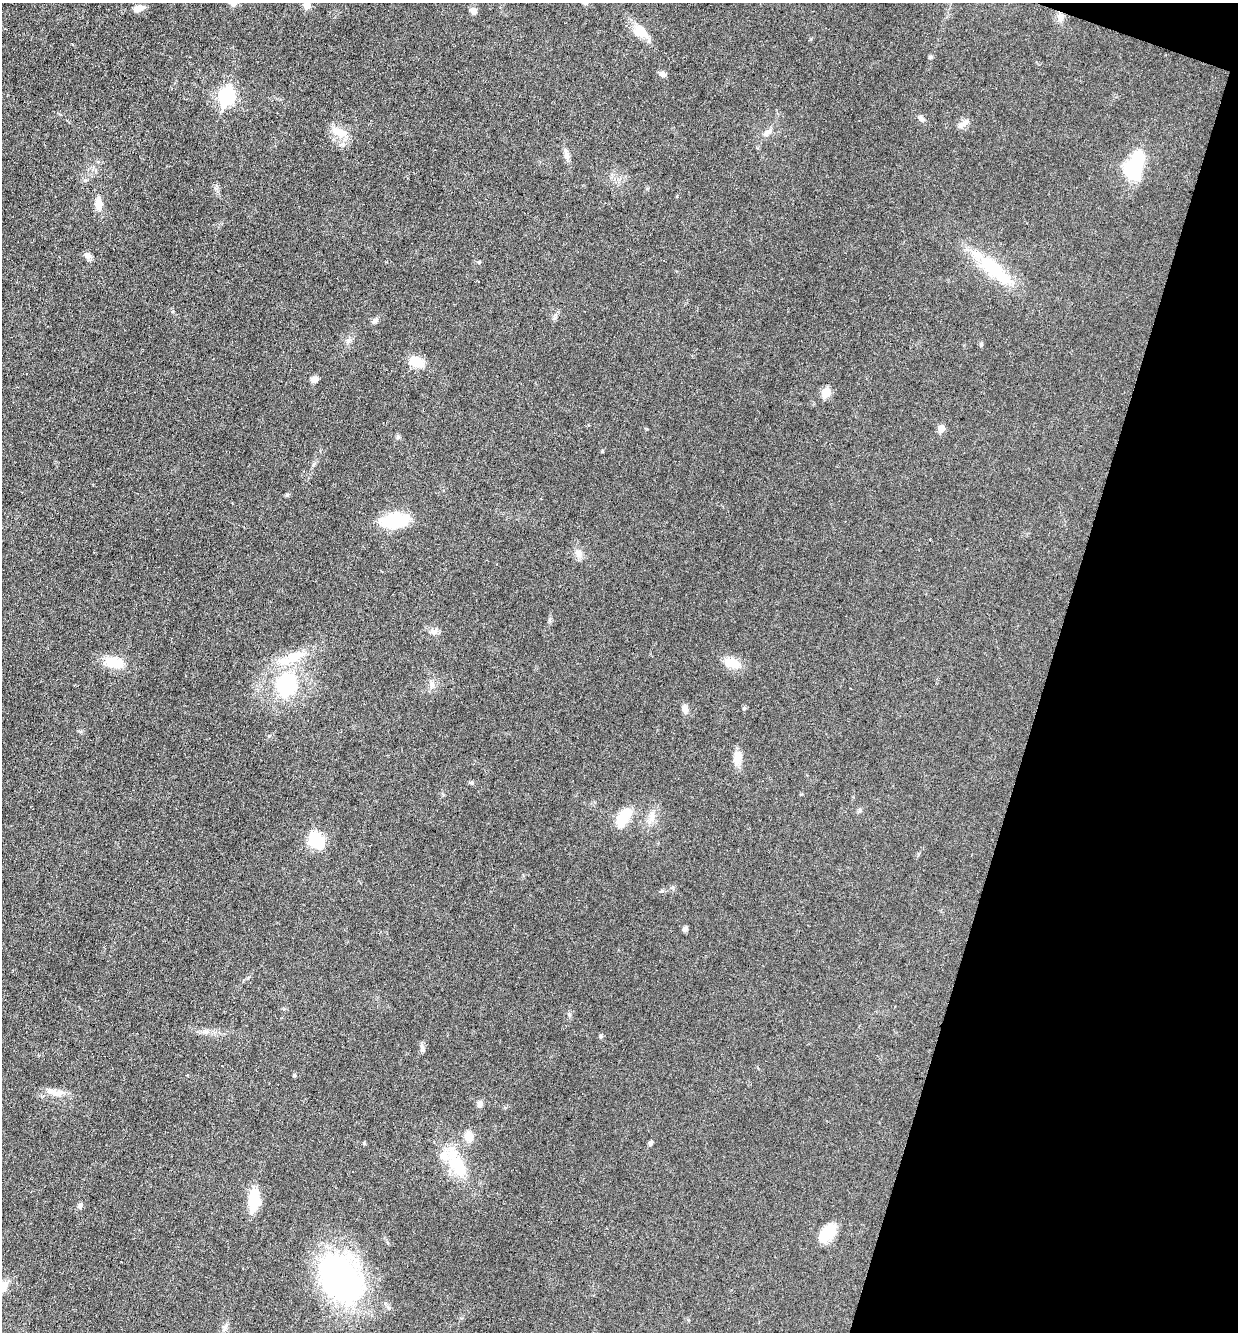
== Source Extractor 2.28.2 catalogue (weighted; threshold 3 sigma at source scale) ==
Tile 8 of 4 x 4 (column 4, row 2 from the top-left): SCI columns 3970-5205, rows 2659-3988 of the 5333 x 5318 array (HDU 1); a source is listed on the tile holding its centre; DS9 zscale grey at full resolution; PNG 1240 x 1334 px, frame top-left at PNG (2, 3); no overlay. Shown black and unused: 16% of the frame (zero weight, under 3 of 6 exposures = <1% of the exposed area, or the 3 px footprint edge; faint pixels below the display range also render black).
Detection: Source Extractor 2.28.2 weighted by HDU 2 'WHT'; one run over the whole footprint, this tile lists its part. Background 0.0321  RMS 0.0039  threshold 0.0159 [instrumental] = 3 sigma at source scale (4.09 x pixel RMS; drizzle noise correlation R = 1.36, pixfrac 0.8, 0.05/0.05 arcsec/px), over >= 5 px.
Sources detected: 58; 1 inside a brighter object's white glare — not listed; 1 inside a brighter listed object's ellipse — not listed separately; the other 56 listed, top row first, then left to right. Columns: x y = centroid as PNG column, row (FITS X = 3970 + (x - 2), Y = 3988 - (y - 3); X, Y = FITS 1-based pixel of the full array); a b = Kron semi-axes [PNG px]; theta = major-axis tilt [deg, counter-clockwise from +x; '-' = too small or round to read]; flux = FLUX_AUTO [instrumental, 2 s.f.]
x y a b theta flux
307 5 6 5 - 4.5
139 8 12 7 14 2.5
473 11 9 8 - 1.5
1060 17 12 8 -84 2.2
641 31 20 14 -26 6.2
930 57 5 4 - 0.72
663 74 9 6 -18 1.4
227 96 8 7 - 81
921 119 9 6 -29 1.2
964 123 17 6 39 1.8
339 132 22 10 -19 4.8
768 132 13 5 42 1.6
567 156 12 7 -78 1.7
1132 170 17 14 -57 21
99 203 16 8 -86 4
88 256 9 8 - 1.7
479 262 4 4 - 0.36
991 267 42 19 -42 21
375 321 9 6 41 1.1
981 344 6 4 -73 0.48
417 362 16 10 -21 7
314 379 8 7 - 1.8
826 392 6 5 - 11
941 429 6 5 - 4.2
398 437 6 5 - 0.61
287 495 6 4 19 0.49
395 520 23 12 7 22
578 553 12 8 -44 2.1
382 571 4 2 - 0.26
435 631 10 7 50 1.5
295 656 29 14 18 9.4
114 662 24 14 -11 8.1
732 663 17 11 -17 6.7
286 684 21 18 73 32
432 684 9 6 73 1.4
744 708 6 4 69 0.58
685 709 10 7 -83 2
737 758 19 10 73 3.8
472 783 5 5 - 0.72
860 810 6 5 - 0.67
623 817 23 11 57 9.4
652 818 15 7 73 2.8
316 840 24 17 -47 9.4
685 929 7 6 - 0.92
601 1036 6 4 -89 0.5
294 1075 4 4 - 0.54
54 1092 26 9 -17 3.8
480 1104 8 6 90 1.5
469 1137 13 10 -67 4
651 1143 5 4 - 1.2
457 1164 42 16 -62 17
254 1200 17 10 87 16
80 1205 8 5 73 0.83
827 1232 24 13 50 8
340 1278 60 40 -56 88
2 1287 16 9 51 5.4
Isophote crosses this tile's border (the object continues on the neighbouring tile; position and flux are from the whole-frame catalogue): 2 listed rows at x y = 307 5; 2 1287
Unlisted compact peaks at least as high as the median listed source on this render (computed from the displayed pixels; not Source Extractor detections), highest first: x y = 348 340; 569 1014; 422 1047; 662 891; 602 451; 364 1143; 549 621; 269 736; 313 465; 555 318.